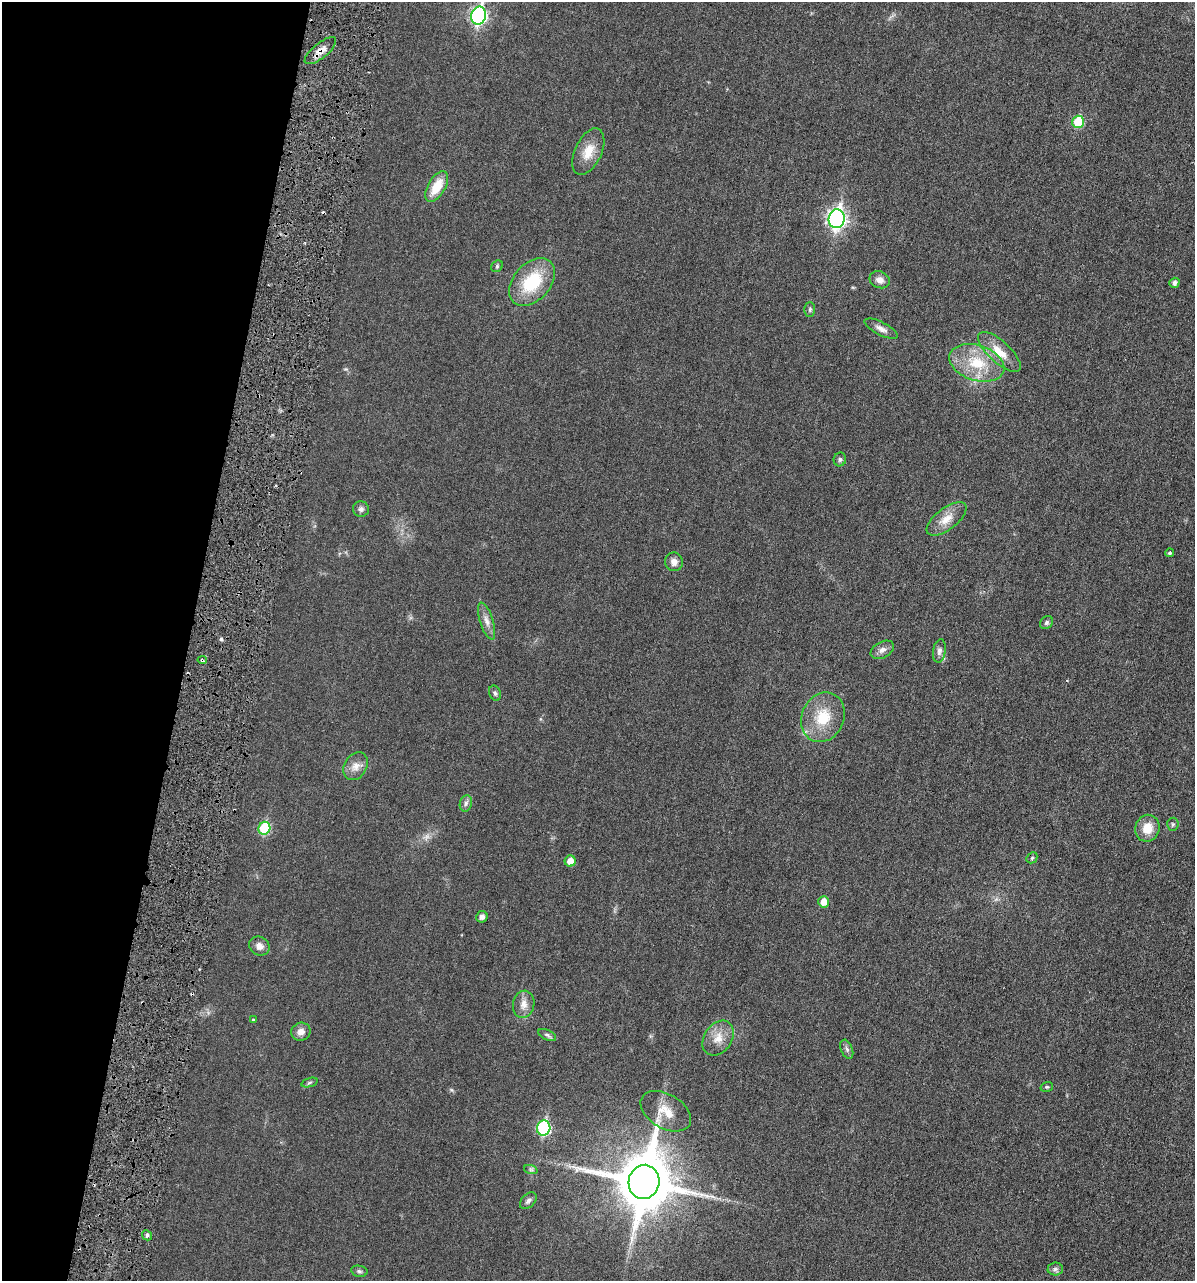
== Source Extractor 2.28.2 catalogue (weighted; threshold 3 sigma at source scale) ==
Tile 9 of 4 x 4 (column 1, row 3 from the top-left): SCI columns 140-1332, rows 1328-2606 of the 5153 x 5187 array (HDU 1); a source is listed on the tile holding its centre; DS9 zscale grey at full resolution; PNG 1197 x 1283 px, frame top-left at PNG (2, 2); each listed source drawn as its Kron ellipse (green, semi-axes under 4 px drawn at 4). Shown black and unused: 16% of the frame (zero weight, under 3 of 6 exposures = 1% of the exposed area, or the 3 px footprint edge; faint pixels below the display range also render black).
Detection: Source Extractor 2.28.2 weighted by HDU 2 'WHT'; one run over the whole footprint, this tile lists its part. Background 0.0305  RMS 0.0046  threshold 0.0186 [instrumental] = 3 sigma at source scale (4.09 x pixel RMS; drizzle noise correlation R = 1.36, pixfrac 0.8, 0.05/0.05 arcsec/px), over >= 5 px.
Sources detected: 55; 1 too faint to see at this stretch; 1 cosmic-ray / hot-pixel residue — neither listed nor drawn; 1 inside a brighter listed object's ellipse — not listed separately; the other 52 listed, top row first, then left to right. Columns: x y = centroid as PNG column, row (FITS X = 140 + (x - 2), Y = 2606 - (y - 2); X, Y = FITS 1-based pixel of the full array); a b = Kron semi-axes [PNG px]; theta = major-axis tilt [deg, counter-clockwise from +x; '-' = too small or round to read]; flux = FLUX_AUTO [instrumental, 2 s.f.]
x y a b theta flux
479 16 9 7 77 93
320 51 19 7 39 3.8
1078 122 6 5 - 15
588 152 25 13 65 7
437 187 17 8 61 8.3
837 219 9 8 - 140
497 266 6 5 - 0.65
880 280 10 8 -22 2.4
532 282 27 18 48 19
1174 283 5 5 - 1.4
810 309 7 5 89 0.84
881 329 18 6 -27 2.3
999 352 27 11 -42 7.2
977 363 28 17 -18 15
840 459 7 6 - 0.89
361 509 8 8 - 1.2
946 519 23 11 37 5.3
1170 553 4 4 - 0.68
674 562 9 9 - 2.2
487 621 19 6 -72 2.7
1046 623 7 5 46 0.85
882 650 12 8 30 1.9
939 651 12 6 80 1.6
202 660 4 4 - 0.75
495 693 8 5 -66 0.92
823 717 25 21 66 13
356 766 15 11 58 3.4
466 803 8 6 75 1.2
1173 824 6 5 - 0.73
264 828 6 6 - 21
1147 828 13 12 - 6.2
1032 858 6 5 - 0.57
570 861 5 5 - 4.4
824 902 5 5 - 4
482 917 6 5 - 1.6
259 946 10 9 - 2.4
524 1004 14 10 81 3.2
253 1020 4 3 - 0.42
301 1032 10 9 - 2.4
547 1035 9 5 -25 0.99
718 1038 19 13 56 5.6
847 1049 10 5 -69 1.1
310 1082 8 3 19 0.65
1047 1087 6 5 - 0.58
666 1111 27 17 -30 7.6
544 1128 7 6 - 42
531 1170 7 4 -18 0.72
644 1182 17 15 77 2500
528 1201 10 6 46 1.2
147 1235 5 4 - 0.74
1055 1269 7 6 - 1.1
359 1271 8 5 -10 0.91
Overlapping masked pixels (flux is a lower limit): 2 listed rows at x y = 320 51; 202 660
Isophote crosses this tile's border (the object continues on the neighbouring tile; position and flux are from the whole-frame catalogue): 1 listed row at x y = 479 16